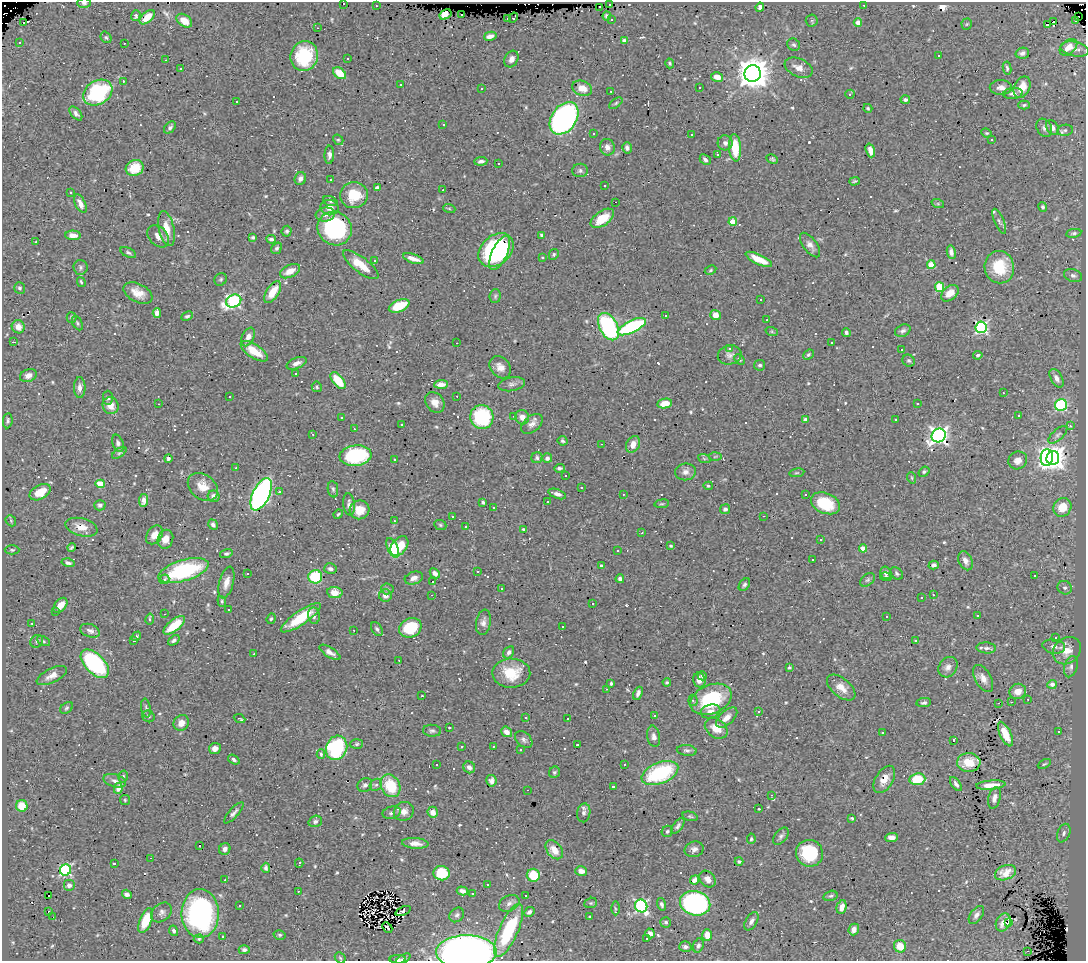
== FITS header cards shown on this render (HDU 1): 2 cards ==
NAXIS1  =                 1084
NAXIS2  =                  959

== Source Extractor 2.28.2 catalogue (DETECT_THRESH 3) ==
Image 1084 x 959 px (HDU 1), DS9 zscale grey, 1 PNG px = 1 image px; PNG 1088 x 963 px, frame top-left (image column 1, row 959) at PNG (2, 2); each listed source drawn as its Kron ellipse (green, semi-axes under 4 px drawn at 4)
Background 0.655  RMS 0.031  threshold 0.0941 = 3 sigma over >= 5 px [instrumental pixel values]
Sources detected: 682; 3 with non-positive FLUX_AUTO (blend fragments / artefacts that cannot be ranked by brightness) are neither listed nor drawn; of the other 679, the 500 brightest by FLUX_AUTO listed and drawn (179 fainter detections omitted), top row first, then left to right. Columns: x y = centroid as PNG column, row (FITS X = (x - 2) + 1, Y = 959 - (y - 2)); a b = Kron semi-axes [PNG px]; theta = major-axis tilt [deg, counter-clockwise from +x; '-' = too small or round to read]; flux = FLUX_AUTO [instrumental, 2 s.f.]
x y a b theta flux
84 3 6 4 -3 5
343 3 3 3 - 100
609 4 3 3 - 68
864 5 3 2 - 3.6
376 6 3 2 - 8.4
600 7 2 2 - 2.7
760 7 5 4 - 7.5
445 14 6 4 31 41
462 14 3 2 - 6.8
136 15 5 4 - 6.2
607 16 4 4 - 5.7
1078 16 2 2 - 9
147 17 9 5 43 32
508 18 3 3 - 14
513 18 5 3 - 16
611 19 3 3 - 6.7
1076 20 3 3 - 36
184 21 8 5 -35 26
812 21 6 6 - 3.5
1054 21 3 3 - 930
858 22 4 4 - 18
24 23 3 3 - 33
967 24 5 5 - 3
1047 24 3 3 - 46
317 28 3 2 - 8.4
490 36 6 4 15 11
106 37 6 5 - 3.6
624 41 4 4 - 7.8
19 42 3 3 - 8.7
124 43 3 2 - 4.9
794 45 7 5 -38 4.6
1068 47 10 6 40 20
1075 49 14 7 -11 12
1022 53 7 5 13 6.4
304 56 15 13 75 100
939 56 3 3 - 30
347 58 3 2 - 3.8
511 59 9 6 62 11
166 60 3 2 - 2.7
670 63 5 4 - 3.2
799 68 15 9 -24 18
1007 68 6 4 -82 3.6
181 69 3 2 - 3.1
339 73 7 5 -38 40
753 73 8 8 - 3900
717 77 6 4 -14 21
123 81 3 2 - 6.2
401 85 3 3 - 25
699 87 3 3 - 5.2
1001 87 11 7 -1 12
1022 87 11 7 63 32
582 88 10 7 -20 21
482 89 3 3 - 5.5
611 91 3 3 - 2.8
98 93 15 11 32 220
850 94 4 3 - 5.4
1013 94 10 5 6 8.4
905 100 5 4 - 5.5
236 101 3 3 - 44
616 103 8 4 37 3.4
1024 105 6 4 3 3.4
868 108 5 3 - 3.1
76 113 8 4 -50 7.1
564 118 18 12 55 590
443 124 3 2 - 3.4
170 127 7 5 44 5.2
1052 127 8 5 -58 10
1044 128 9 7 -61 6.9
1065 130 7 5 11 5
987 133 5 4 - 2.8
593 134 3 3 - 4.6
691 135 3 3 - 9.8
338 140 5 4 - 3
992 140 3 3 - 4.5
725 143 7 7 - 8.4
607 147 8 7 - 11
627 148 5 4 - 5.5
735 148 14 6 -86 62
870 150 7 4 -72 15
718 154 3 3 - 17
329 155 9 4 88 7.5
772 159 6 4 -30 3.4
705 160 6 4 -43 6.3
481 161 6 4 4 6.1
498 163 3 3 - 8.2
135 168 9 7 25 46
580 170 8 6 -1 5.9
300 179 6 5 - 9
330 180 3 3 - 36
854 181 5 3 - 2.9
605 186 3 3 - 6.2
377 188 4 4 - 8.9
443 190 3 2 - 5.4
70 192 3 3 - 3.9
354 195 14 13 - 60
330 201 8 4 -21 4.2
615 202 3 2 - 600
80 204 10 5 -63 15
938 204 6 4 -19 3.4
1043 207 5 4 - 3.6
329 208 9 7 -10 16
449 208 6 4 -20 2.7
325 214 9 7 7 11
602 218 13 7 35 44
999 221 13 4 -66 6.6
733 222 4 4 - 48
166 228 17 7 -78 31
335 228 17 16 - 230
287 231 5 5 - 3.8
1074 233 8 4 9 4.2
73 235 8 4 -2 13
542 235 4 3 - 6
158 236 12 9 -47 14
253 237 3 3 - 3.4
271 239 5 4 - 5.5
36 242 3 2 - 3.8
810 245 14 7 -54 12
277 248 6 5 - 4.4
496 250 20 14 41 270
951 252 7 4 -80 9.1
128 253 8 4 -27 4.8
500 253 18 7 65 120
554 254 6 4 61 3.3
542 257 3 3 - 19
413 259 11 4 -19 16
759 259 14 5 -25 33
375 261 3 3 - 24
361 265 21 7 -37 43
931 265 4 4 - 65
81 267 7 7 - 5.3
999 267 16 14 -80 82
711 270 6 4 29 3
290 271 11 6 26 25
1073 275 9 6 -19 6.7
221 279 7 6 - 3.6
81 282 5 3 - 3.2
939 287 5 4 - 82
20 288 6 5 - 4.7
273 292 12 6 57 38
138 293 15 9 -27 25
950 293 10 6 40 24
495 296 7 5 86 4.2
761 300 3 3 - 65
234 301 8 6 24 410
399 306 11 6 23 64
157 313 5 4 - 16
715 315 5 5 - 24
187 316 6 4 25 4
665 316 3 2 - 70
72 318 5 5 - 3.7
767 320 3 3 - 18
77 323 8 5 -62 3.6
18 327 7 6 - 19
608 327 15 9 -62 290
632 327 15 6 26 270
981 327 6 5 - 350
903 331 8 5 25 6.2
772 332 6 4 -19 3.2
846 333 4 3 - 5.3
248 337 10 6 66 14
14 342 3 2 - 15
456 343 2 2 - 3.5
831 343 3 3 - 25
729 348 3 3 - 8.1
901 349 3 3 - 30
254 351 15 6 -33 45
730 355 12 9 15 8.4
808 355 6 4 42 4
978 355 5 4 - 3.8
739 359 6 3 -45 2.9
909 361 6 5 - 4.2
297 363 10 5 21 11
760 365 5 5 - 4.3
500 367 12 9 -48 17
296 374 3 3 - 30
28 376 8 6 21 13
1056 378 10 5 -60 9.8
338 381 10 5 -50 58
441 384 7 4 3 13
512 384 13 7 10 9.4
80 387 10 6 -89 11
317 387 5 5 - 3.4
1003 393 3 2 - 12
457 396 3 2 - 3.3
229 397 3 3 - 36
108 398 7 5 -89 4.2
435 402 11 8 -53 18
665 403 7 5 11 29
158 404 3 2 - 3.6
917 404 3 3 - 25
1061 405 6 5 - 170
111 406 9 8 - 22
514 416 3 2 - 3.3
1019 416 3 3 - 5.1
341 417 3 3 - 5.1
482 417 12 11 - 180
522 417 7 7 - 15
806 420 4 4 - 21
896 420 3 3 - 26
8 421 7 4 83 4.4
402 424 3 3 - 4.7
532 424 12 7 41 12
1070 426 3 3 - 4
354 429 3 2 - 3.3
313 434 3 2 - 3.5
1058 435 11 5 41 6.4
939 436 7 6 - 870
563 441 5 4 - 4.1
118 443 9 5 -71 8.2
602 444 3 2 - 5.1
633 444 9 6 60 21
119 453 8 4 36 3.9
356 456 16 10 7 170
715 457 6 4 3 3.2
168 458 4 4 - 4.4
537 458 5 5 - 4.3
547 458 5 5 - 7.6
704 458 6 4 -20 3.5
1047 458 8 6 87 550
1053 458 7 6 - 1400
394 459 3 3 - 45
1018 460 9 8 - 16
236 468 3 2 - 2.9
559 468 5 4 - 4.9
685 472 10 8 8 11
924 472 6 4 39 3.7
797 473 7 3 9 3.2
565 475 3 3 - 22
912 478 6 3 -71 3
100 484 4 4 - 55
708 486 5 4 - 3
203 487 16 12 -38 33
581 487 3 3 - 22
333 489 8 5 -82 4.8
40 492 11 7 29 39
279 492 3 3 - 110
261 494 17 8 64 670
557 494 9 4 -20 9.6
623 494 3 2 - 3.1
806 494 3 3 - 23
214 496 6 5 - 12
144 500 6 4 82 9.2
547 501 3 3 - 28
483 502 3 3 - 4.1
825 503 15 10 -22 86
349 504 11 6 -84 9.2
662 504 7 3 8 2.9
100 505 5 5 - 5.3
1062 507 9 8 - 38
493 508 3 2 - 11
725 509 5 5 - 5.8
359 510 10 9 - 30
338 514 5 3 - 2.8
452 516 3 3 - 6.5
763 516 3 2 - 29
11 521 6 4 -49 3
394 521 3 2 - 3.2
213 524 5 4 - 5.5
440 525 6 5 - 3.3
81 527 16 8 -15 25
466 527 3 3 - 9.4
524 530 4 3 - 7.1
642 533 3 2 - 2.8
154 535 10 7 55 18
165 539 9 7 71 18
820 540 3 3 - 5.6
399 546 11 7 52 47
671 546 3 3 - 2.7
72 547 4 3 - 3.7
393 548 10 5 -66 65
863 548 4 4 - 41
12 550 7 4 -1 3.2
618 551 3 3 - 2.8
226 554 6 4 15 3.6
812 559 3 3 - 4.4
965 561 10 6 -65 13
68 563 6 4 -16 5.5
934 565 5 4 - 5.2
602 566 4 3 - 7.1
330 569 6 5 - 7
184 571 26 10 17 210
477 572 3 2 - 2.8
247 573 3 3 - 2.7
435 573 6 4 -45 9.4
886 573 6 5 - 7.8
897 573 7 5 -45 4.5
1034 576 3 3 - 36
315 577 7 6 - 110
886 577 6 3 -10 4.9
414 578 9 6 18 10
164 579 5 4 - 6.7
620 579 4 4 - 5.6
868 580 8 5 40 5.1
226 582 16 7 75 17
433 582 3 3 - 73
744 585 7 5 51 4.6
1065 588 7 6 - 6.7
387 589 6 5 - 3.8
501 589 3 3 - 11
335 593 8 5 -9 21
432 595 3 2 - 3.6
933 595 3 2 - 6.8
385 596 6 6 - 12
921 598 3 3 - 46
222 601 5 4 - 3
593 603 3 3 - 140
60 605 8 5 49 21
229 610 3 3 - 5.8
56 611 3 3 - 120
164 614 3 2 - 3.6
978 615 3 3 - 160
314 616 8 6 -83 6.8
886 616 3 3 - 8.8
301 618 24 7 35 85
150 619 5 3 - 8.8
271 619 5 4 - 3.4
483 622 13 7 80 11
32 623 3 2 - 4.1
174 625 13 5 39 55
562 626 3 2 - 3.2
410 628 11 9 24 83
377 629 7 5 -58 5.3
354 630 2 2 - 2.8
90 631 10 6 -20 8.3
136 636 5 4 - 3.2
1055 638 3 3 - 7.6
174 640 6 4 38 5.8
37 641 7 6 - 4.6
43 641 7 4 -28 3.5
134 641 3 3 - 22
915 641 3 3 - 6.5
1054 646 11 7 -9 12
986 648 9 5 -4 6.9
1067 651 15 12 39 33
330 652 12 5 -33 11
509 652 6 5 - 6.7
254 654 3 3 - 4.7
399 660 3 2 - 5.3
95 664 18 9 -46 270
948 667 11 9 53 12
1071 667 11 6 74 8.6
789 668 3 3 - 2.8
511 673 19 14 -1 61
52 676 16 7 26 15
702 676 5 4 - 4
983 678 15 8 -61 16
699 680 7 6 - 16
667 682 4 3 - 3.2
611 683 3 3 - 4.4
1052 684 5 4 - 12
841 687 17 9 -40 23
607 689 3 2 - 4.7
1018 691 8 7 - 20
638 693 7 4 67 7.5
422 696 3 3 - 60
711 699 21 14 23 140
1028 699 3 2 - 3.3
693 700 5 4 - 5.2
1011 702 2 2 - 6.2
924 703 7 4 8 5.1
998 703 3 2 - 2.8
67 708 7 5 40 4
146 708 9 4 -83 4.7
711 711 10 6 15 13
759 712 3 3 - 6.9
655 715 3 3 - 35
148 716 6 5 - 3.8
526 718 3 2 - 3.3
727 718 13 7 43 16
239 719 6 2 -24 3.1
568 719 3 3 - 28
181 723 8 7 - 15
449 728 3 3 - 19
716 728 12 9 -36 33
432 731 9 6 -4 5.5
507 732 6 5 - 14
1059 732 3 3 - 14
882 733 3 3 - 7.2
1005 734 13 5 -65 35
654 736 10 6 -81 9.8
524 740 10 7 -43 6.7
954 740 3 3 - 11
357 744 6 5 - 3.5
577 745 3 3 - 19
462 746 3 3 - 9
493 746 3 2 - 3.4
215 748 6 5 - 10
337 748 12 10 67 240
520 749 3 3 - 5.1
687 750 10 5 -6 5.8
321 754 4 3 - 3.7
234 760 6 4 -36 5.7
969 762 11 9 -1 37
624 764 3 2 - 3.2
1044 764 7 3 27 2.9
436 765 3 3 - 3.4
469 767 6 5 - 10
554 772 6 5 - 3.9
660 773 19 10 22 200
123 776 6 4 74 3.6
884 779 15 8 59 21
917 779 8 6 8 65
115 781 11 6 -17 9.8
491 781 5 5 - 8.7
956 784 8 4 -55 6
365 785 8 6 34 6.3
376 785 7 5 40 4.4
991 785 15 4 5 21
390 786 12 9 -62 75
613 786 3 3 - 9.7
118 788 5 4 - 7.6
527 790 3 2 - 4.6
772 795 3 2 - 11
994 798 11 6 77 9
125 800 5 5 - 2.8
22 806 6 6 - 37
759 809 3 3 - 24
404 811 10 9 - 14
433 812 6 5 - 17
234 813 13 4 48 7.4
392 813 9 6 13 6.8
584 813 9 6 81 8.5
690 816 8 4 -14 3.5
852 818 4 3 - 3
315 821 7 5 19 5.3
678 826 9 4 51 5.8
667 831 6 5 - 4.7
1064 833 9 6 67 8.8
781 836 10 6 51 6.4
892 837 6 4 2 9.7
751 839 5 4 - 3.2
415 843 13 5 -4 17
200 845 3 3 - 16
225 849 6 5 - 8
694 849 9 7 19 9.9
554 850 11 7 -51 26
809 853 14 13 - 110
151 858 3 2 - 16
739 861 4 3 - 3.8
114 863 3 3 - 450
299 863 4 3 - 14
266 868 5 3 - 4.9
65 870 6 5 - 250
581 871 6 5 - 12
442 873 8 7 - 73
1005 873 11 7 22 21
533 875 6 6 - 54
707 879 9 7 -47 11
225 880 3 2 - 4.1
695 880 5 4 - 7.6
69 885 6 6 - 9.5
487 885 3 3 - 4.2
298 891 3 2 - 4.5
462 891 6 4 -15 9.4
127 894 5 4 - 6.7
473 894 3 3 - 26
49 896 3 2 - 23
526 896 3 2 - 30
830 896 7 5 16 4.4
509 903 11 7 28 9.7
591 903 6 5 - 3.3
695 903 15 12 -14 390
661 904 6 4 -72 5
240 906 3 3 - 140
641 906 6 6 - 380
842 907 7 5 74 16
615 908 7 3 90 2.9
49 911 3 3 - 7.6
403 911 8 3 23 3.3
161 912 11 8 41 9.5
529 912 6 4 44 6.3
200 913 24 18 -89 420
457 915 8 6 46 6.1
976 915 10 6 54 8.5
589 916 3 3 - 14
53 917 2 2 - 9.2
146 921 13 6 67 61
751 921 10 5 59 9.1
666 922 5 5 - 4.4
1003 922 9 7 64 10
1009 923 3 3 - 7.9
387 927 6 3 -45 3.8
854 929 6 5 - 10
509 930 28 9 66 160
174 931 5 4 - 5.6
650 933 5 4 - 8.8
280 935 6 4 -13 4
707 935 6 5 - 21
223 937 3 3 - 14
647 938 3 3 - 3.2
199 939 5 4 - 3.2
698 945 7 5 71 5.6
900 946 6 6 - 35
685 947 6 5 - 7
244 950 5 4 - 5
1027 951 3 2 - 19
466 952 30 17 1 1300
340 958 6 4 -46 3
398 959 8 4 2 4.4
403 959 8 4 34 4.3
At the frame edge (FLAGS 8, measured only in part): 5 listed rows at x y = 84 3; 343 3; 466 952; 398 959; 403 959
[179 fainter detections neither listed nor drawn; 3 non-positive-flux detections neither listed nor drawn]